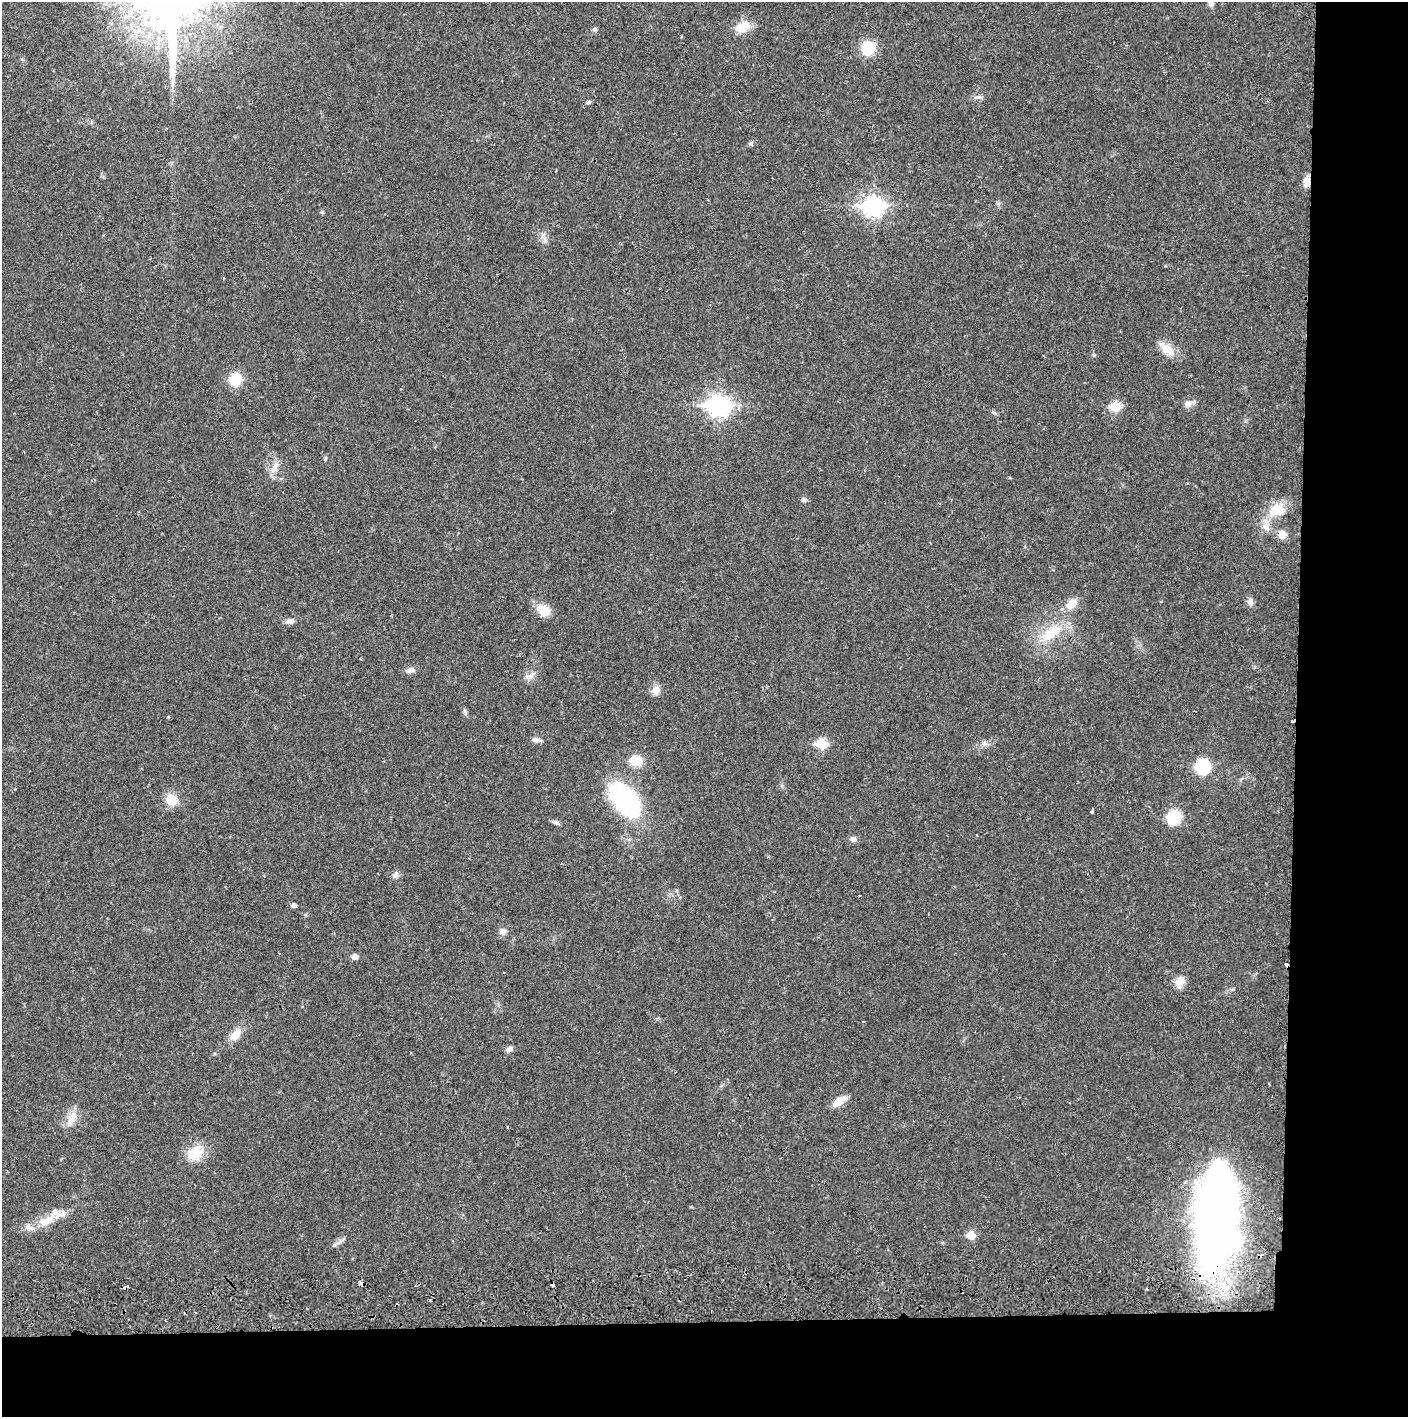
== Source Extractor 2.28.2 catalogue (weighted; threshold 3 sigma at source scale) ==
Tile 9 of 3 x 3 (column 3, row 3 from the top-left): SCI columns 2816-4221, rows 56-1470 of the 4229 x 4360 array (HDU 1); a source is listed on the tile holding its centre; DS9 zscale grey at full resolution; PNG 1410 x 1419 px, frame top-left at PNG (2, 2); no overlay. Shown black and unused: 14% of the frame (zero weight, under 2 of 3 exposures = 3% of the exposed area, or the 3 px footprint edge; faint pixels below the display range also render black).
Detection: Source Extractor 2.28.2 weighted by HDU 2 'WHT'; one run over the whole footprint, this tile lists its part. Background 0.0221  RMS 0.0035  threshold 0.0157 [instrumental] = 3 sigma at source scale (4.5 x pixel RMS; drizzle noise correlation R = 1.50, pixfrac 1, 0.05/0.05 arcsec/px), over >= 5 px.
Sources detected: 62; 5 cosmic-ray / hot-pixel residue — not listed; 3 inside a brighter listed object's ellipse — not listed separately; the other 54 listed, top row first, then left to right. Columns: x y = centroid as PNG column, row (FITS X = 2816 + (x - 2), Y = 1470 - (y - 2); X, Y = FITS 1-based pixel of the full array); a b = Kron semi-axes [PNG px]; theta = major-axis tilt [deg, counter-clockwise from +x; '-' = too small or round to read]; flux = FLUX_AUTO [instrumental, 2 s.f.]
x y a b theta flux
1211 3 9 7 -79 1.4
743 27 19 12 22 6
595 29 6 6 - 0.69
868 48 14 13 - 9.9
979 97 9 5 -6 0.95
588 102 6 4 18 0.63
1307 182 13 9 86 2.3
873 206 9 8 - 160
1167 349 22 11 -41 5.1
235 380 11 10 - 9.8
1187 404 12 8 0 1.7
719 406 10 8 -2 160
1115 407 6 6 - 14
325 458 7 4 81 0.44
275 466 15 7 68 2.5
804 500 7 6 - 0.8
1277 510 21 16 19 8.2
1266 526 19 9 -79 3.6
1282 534 10 10 - 3.2
1250 602 9 7 68 1.6
1072 604 13 9 42 4.6
543 610 17 13 -31 5
290 621 11 6 13 1.5
1051 633 34 15 37 12
410 670 11 7 13 1.7
530 676 10 7 42 1.7
656 690 11 9 76 2.5
465 712 9 4 -72 0.73
536 740 13 5 -10 1.2
822 744 6 6 - 16
635 760 16 14 -7 5.3
1203 767 12 11 - 18
626 799 35 18 -52 55
171 800 13 12 - 6
1092 812 4 3 - 0.55
1174 817 14 13 - 11
556 822 9 5 -31 0.89
853 839 8 7 - 1.2
395 875 8 8 - 1.3
294 906 7 5 -1 0.94
503 932 10 8 22 1.5
355 957 5 5 - 2.5
1180 982 14 10 65 3.4
235 1035 15 9 49 4.3
509 1049 8 6 36 1.3
839 1101 18 8 36 3.8
71 1119 21 11 65 4.2
194 1153 19 15 27 8.3
45 1221 23 10 21 5.6
1217 1221 88 36 86 270
971 1236 6 6 - 7.3
335 1245 7 5 22 0.82
125 1287 4 3 - 5.4
430 1300 3 3 - 0.52
Overlapping masked pixels (flux is a lower limit): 3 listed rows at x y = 1307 182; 1217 1221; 125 1287
Isophote crosses this tile's border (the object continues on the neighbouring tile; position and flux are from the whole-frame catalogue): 1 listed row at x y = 1211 3
Unlisted compact peaks at least as high as the median listed source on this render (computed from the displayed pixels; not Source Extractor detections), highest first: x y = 751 143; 545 240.